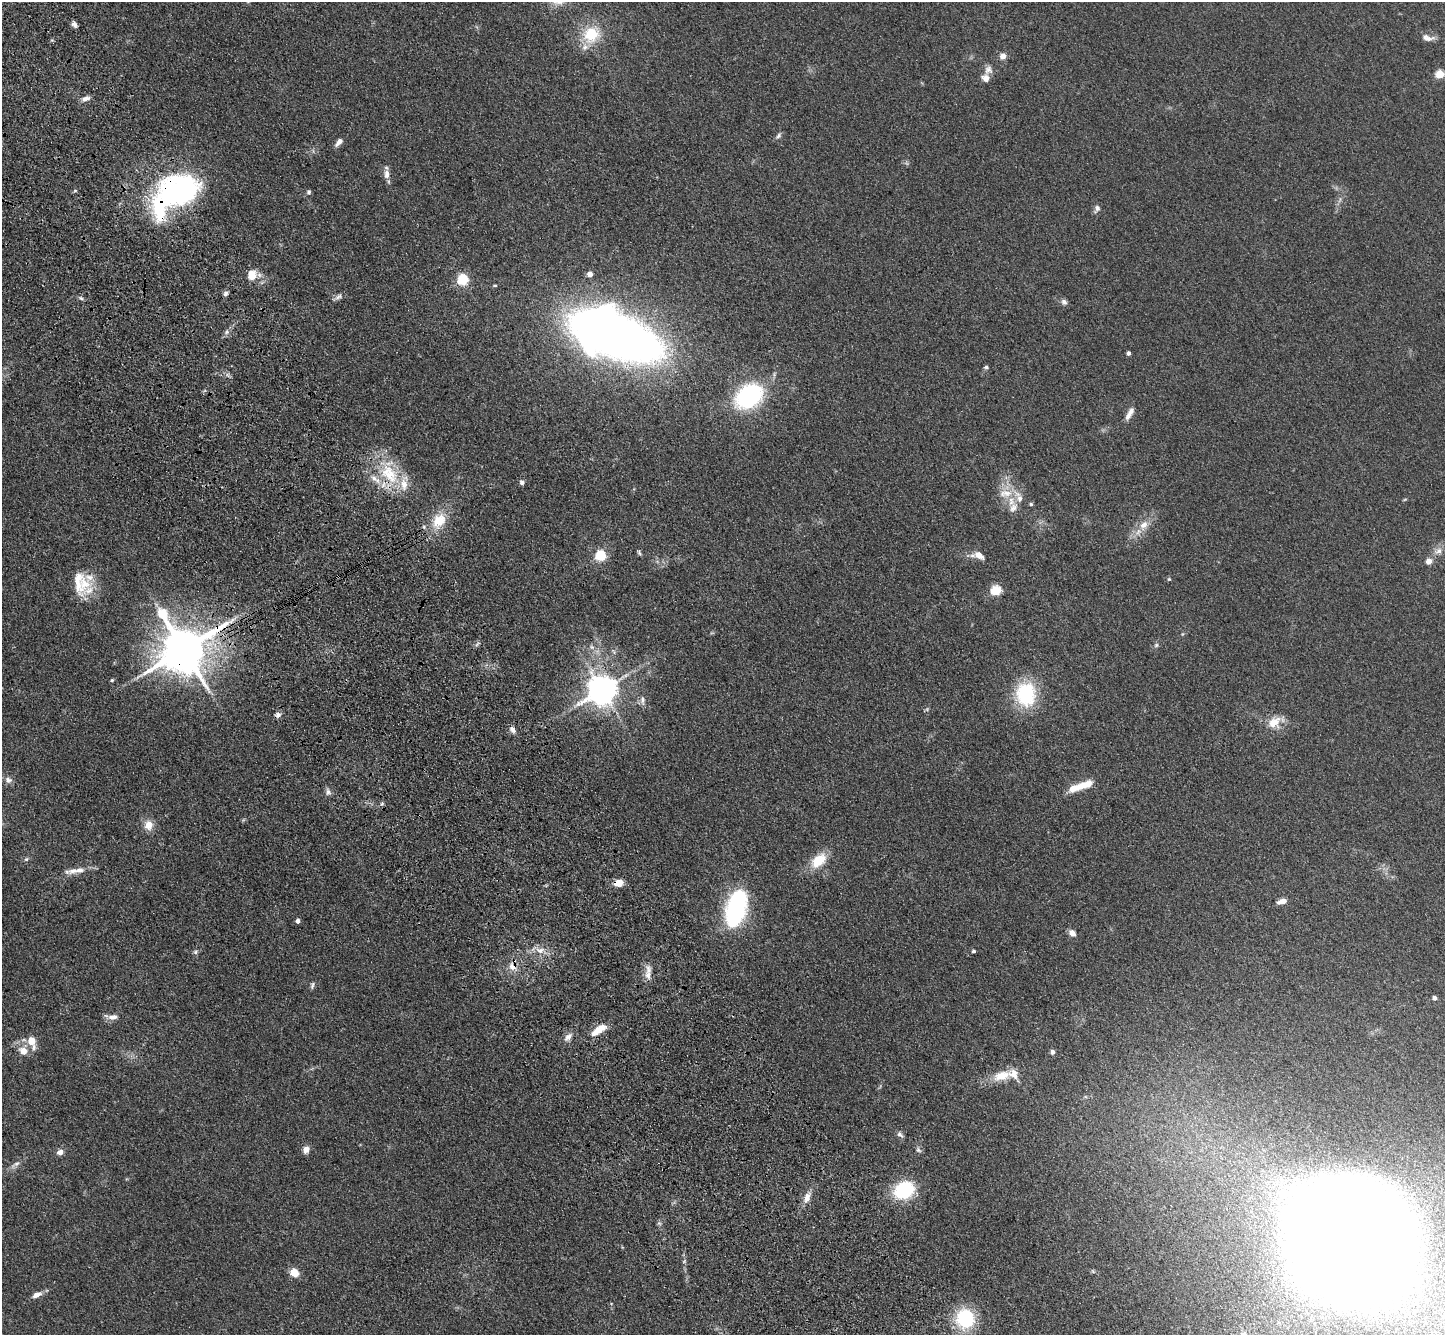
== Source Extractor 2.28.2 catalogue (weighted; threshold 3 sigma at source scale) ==
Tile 11 of 4 x 4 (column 3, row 3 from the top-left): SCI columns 2991-4433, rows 1695-3027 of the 5980 x 5920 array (HDU 1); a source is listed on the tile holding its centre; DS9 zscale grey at full resolution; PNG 1447 x 1337 px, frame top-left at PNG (2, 2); no overlay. Shown black and unused: <1% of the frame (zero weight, under 3 of 4 exposures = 6% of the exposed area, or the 3 px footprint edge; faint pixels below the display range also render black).
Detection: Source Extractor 2.28.2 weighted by HDU 2 'WHT'; one run over the whole footprint, this tile lists its part. Background 0.0609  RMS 0.0079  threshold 0.0357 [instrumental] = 3 sigma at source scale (4.5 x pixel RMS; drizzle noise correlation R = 1.50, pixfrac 1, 0.05/0.05 arcsec/px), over >= 5 px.
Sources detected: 110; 1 inside a brighter object's white glare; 1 cosmic-ray / hot-pixel residue — not listed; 13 inside a brighter listed object's ellipse — not listed separately; the other 95 listed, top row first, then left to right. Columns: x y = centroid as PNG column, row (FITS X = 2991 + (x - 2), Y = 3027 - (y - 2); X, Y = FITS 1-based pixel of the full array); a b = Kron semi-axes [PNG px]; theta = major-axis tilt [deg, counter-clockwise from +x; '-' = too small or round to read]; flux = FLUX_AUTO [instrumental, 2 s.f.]
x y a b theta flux
74 24 8 5 -46 2.5
591 34 19 16 47 30
1428 38 17 8 -10 5
1003 56 7 7 - 4.6
988 70 14 10 76 5.4
1440 74 5 5 - 31
86 99 11 6 15 3.9
778 136 9 5 46 2.2
339 142 12 6 46 3.8
387 174 12 8 -88 5.1
75 191 5 3 - 0.93
309 192 6 5 - 1.6
171 193 51 26 64 110
1097 208 11 7 73 2.8
590 274 5 4 - 6.2
252 275 12 11 - 11
463 280 5 5 - 63
495 285 5 3 - 0.84
225 293 7 6 - 2.3
338 297 12 6 26 2.9
81 298 6 5 - 1.6
1064 302 8 7 - 2.6
227 332 9 6 42 2.6
615 335 67 31 -21 1100
1128 353 4 4 - 2.4
986 367 6 5 - 1.4
749 396 29 21 35 93
1129 414 17 6 61 5.7
389 474 41 21 -52 42
522 482 5 5 - 2.4
1005 493 21 12 3 13
1405 499 6 3 19 0.77
1031 504 5 4 - 1.2
1013 508 15 10 64 6.1
439 521 22 16 55 21
1144 525 16 10 54 9.7
1438 551 14 8 27 5.1
639 553 8 4 -54 1.3
979 555 14 8 -28 6.9
601 556 5 5 - 60
1429 561 5 5 - 8.8
1169 579 5 4 - 0.91
84 584 23 20 -49 21
996 590 5 5 - 51
1156 645 6 6 - 1.5
592 647 7 6 - 2.4
184 649 14 13 - 4200
614 652 7 4 -71 1.3
112 680 4 4 - 1
602 690 9 8 - 1300
1026 694 28 23 -89 50
642 700 13 6 -88 3.4
927 709 6 4 47 1.1
278 715 7 6 - 2.8
1274 722 19 14 40 12
513 729 9 6 -53 3.7
8 780 10 9 - 3.6
1083 785 22 8 19 14
328 792 9 7 -62 2.8
148 825 13 11 -88 8.6
26 859 6 5 - 1.4
818 860 24 14 42 18
73 871 13 9 9 6.1
619 883 10 7 11 8.7
1282 901 10 5 16 5.6
736 908 33 17 77 110
298 921 5 4 - 2.5
1072 933 8 6 -45 4.8
540 950 15 9 1 7.5
973 951 4 4 - 1.5
195 952 7 5 30 1.7
512 967 12 10 -43 6.6
648 969 16 9 -73 5.7
312 985 10 5 73 1.8
1434 998 4 4 - 3.3
113 1017 16 7 5 5.2
599 1030 20 8 33 13
568 1037 13 8 44 4.5
32 1041 12 7 -74 12
23 1051 8 7 - 10
1052 1052 5 5 - 2.8
1002 1076 25 13 14 16
900 1134 10 6 -47 2.5
306 1150 8 7 - 5
918 1150 8 6 -45 2.2
60 1152 7 6 - 4.2
15 1164 17 6 34 4.1
904 1190 23 18 28 44
807 1198 16 8 67 6.5
659 1223 6 4 -19 1.2
1352 1239 92 83 -39 2800
1093 1271 7 4 -44 1.1
294 1273 7 7 - 13
37 1295 12 6 28 5.1
965 1318 21 19 -81 45
Overlapping masked pixels (flux is a lower limit): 4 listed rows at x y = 171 193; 184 649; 619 883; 512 967
Isophote crosses this tile's border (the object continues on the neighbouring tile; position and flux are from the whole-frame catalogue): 1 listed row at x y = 1352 1239